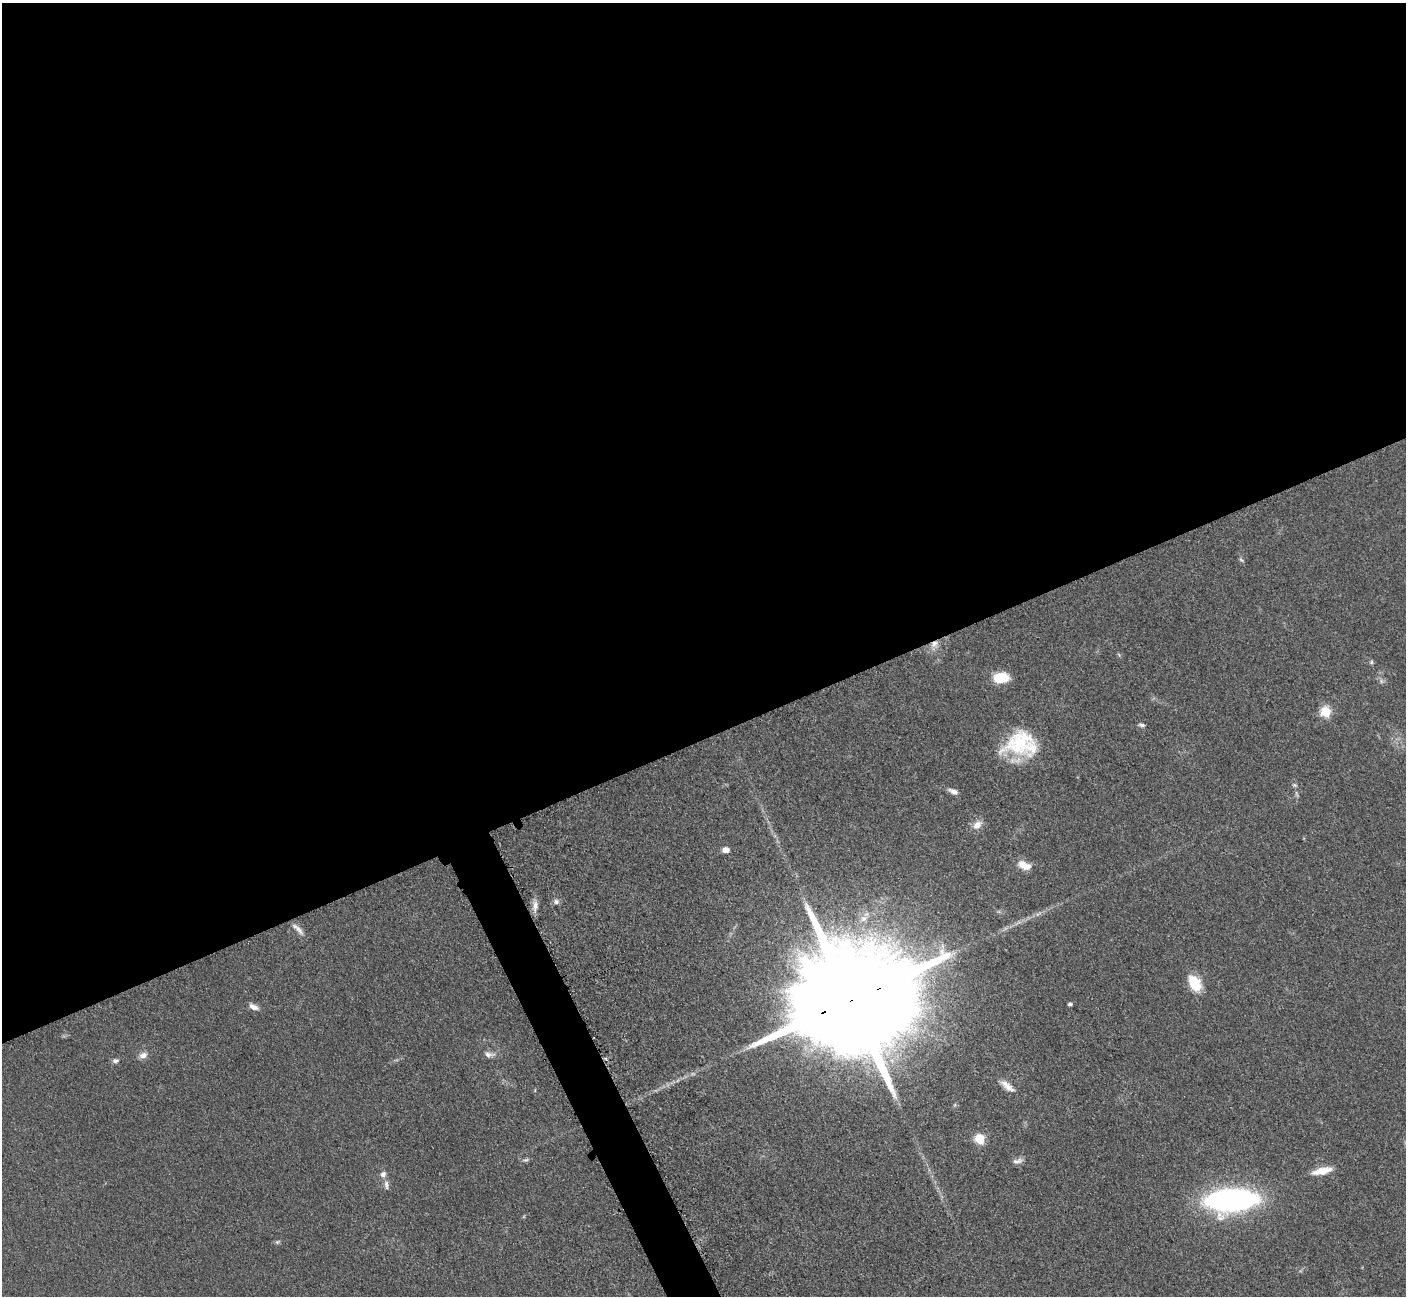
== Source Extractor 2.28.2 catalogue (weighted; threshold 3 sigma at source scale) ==
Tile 2 of 4 x 4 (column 2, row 1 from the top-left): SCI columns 1423-2826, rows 4179-5472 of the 5699 x 5661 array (HDU 1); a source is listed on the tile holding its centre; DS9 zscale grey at full resolution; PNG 1408 x 1298 px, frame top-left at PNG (2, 3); no overlay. Shown black and unused: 58% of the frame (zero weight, under 3 of 5 exposures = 4% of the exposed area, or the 3 px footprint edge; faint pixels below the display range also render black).
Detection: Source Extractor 2.28.2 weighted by HDU 2 'WHT'; one run over the whole footprint, this tile lists its part. Background 0.0527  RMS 0.0057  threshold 0.0254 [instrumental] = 3 sigma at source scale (4.5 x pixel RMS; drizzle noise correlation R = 1.50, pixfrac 1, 0.05/0.05 arcsec/px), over >= 5 px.
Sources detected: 36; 1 too faint to see at this stretch — not listed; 1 inside a brighter listed object's ellipse — not listed separately; the other 34 listed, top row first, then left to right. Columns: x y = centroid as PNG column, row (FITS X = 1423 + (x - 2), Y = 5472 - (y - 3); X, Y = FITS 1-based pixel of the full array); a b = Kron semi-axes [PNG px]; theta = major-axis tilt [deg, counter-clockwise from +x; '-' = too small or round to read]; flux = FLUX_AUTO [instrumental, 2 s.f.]
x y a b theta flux
1241 560 7 5 -24 0.96
934 644 11 7 46 4.1
1119 655 6 4 -57 0.75
1371 662 5 5 - 0.98
1001 678 13 8 4 20
1381 681 6 6 - 1.4
1326 712 6 5 - 40
1141 725 8 4 -15 1.3
1021 744 39 28 2 41
1295 785 7 5 -26 1.1
953 791 12 6 -23 3.3
977 825 14 10 41 4.8
726 850 8 6 -2 3.2
1023 865 13 11 -36 6.3
556 902 8 7 - 1.9
535 905 16 7 89 4
864 918 10 8 23 3.3
298 929 20 5 -44 3.3
1195 983 19 11 -58 16
850 1000 45 24 23 34000
1070 1004 4 4 - 1.5
253 1007 13 6 -27 3.3
489 1054 15 8 -4 3.5
143 1055 11 8 26 3.3
115 1061 8 6 2 1.7
1007 1086 21 8 -41 5.5
980 1138 6 5 - 34
525 1160 10 4 8 1.2
1017 1161 16 7 13 2.8
1322 1171 24 7 13 9
383 1174 8 7 - 2.7
386 1185 13 6 -84 2.3
1231 1200 37 15 4 220
277 1242 7 5 27 1
Overlapping masked pixels (flux is a lower limit): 2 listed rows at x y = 934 644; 850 1000